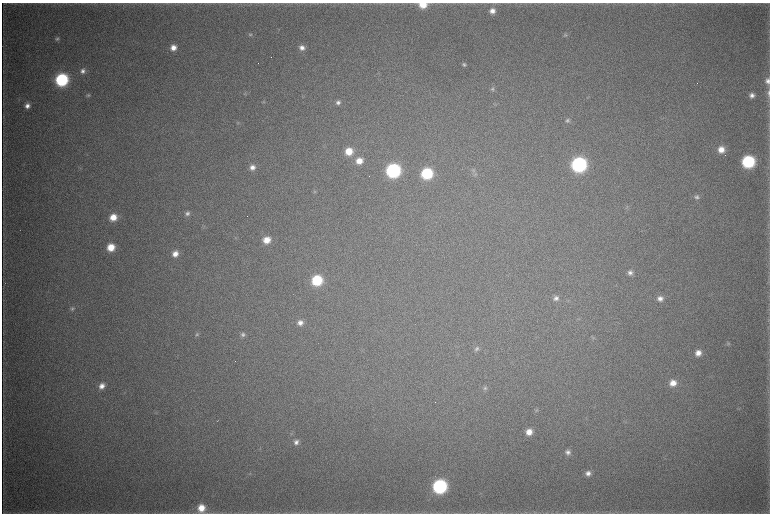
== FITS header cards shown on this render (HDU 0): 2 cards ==
NAXIS1  =                 1536 / length of data axis 1
NAXIS2  =                 1023 / length of data axis 2

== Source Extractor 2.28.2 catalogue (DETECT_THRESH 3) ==
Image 1536 x 1023 px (HDU 0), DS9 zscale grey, zoomed out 1/2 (1 PNG px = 2 x 2 image px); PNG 772 x 516 px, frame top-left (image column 1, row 1022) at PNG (2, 3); no overlay
Background 4590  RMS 39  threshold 116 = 3 sigma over >= 5 px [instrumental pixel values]
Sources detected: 70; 4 cannot appear on this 1/2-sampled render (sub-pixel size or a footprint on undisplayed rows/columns) and are not listed; the other 66 listed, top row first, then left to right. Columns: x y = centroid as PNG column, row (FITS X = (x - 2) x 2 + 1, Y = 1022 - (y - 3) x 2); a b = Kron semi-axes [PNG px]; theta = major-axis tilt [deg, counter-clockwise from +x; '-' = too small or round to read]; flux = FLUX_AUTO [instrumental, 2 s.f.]
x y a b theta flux
423 5 8 6 3 1.4e+05
492 11 7 6 - 5.4e+04
250 34 6 5 - 1.8e+04
565 35 6 5 - 1.3e+04
57 39 6 5 - 1.9e+04
173 48 7 7 - 7.1e+04
302 48 7 6 - 5.2e+04
464 64 5 5 - 1.6e+04
83 71 6 5 - 3.4e+04
62 80 8 8 - 1.0e+06
768 81 8 6 -86 4.0e+04
493 89 6 6 - 2.0e+04
245 93 5 3 - 9.9e+03
769 93 12 4 88 3.1e+04
88 95 6 4 -3 1.2e+04
752 95 6 6 - 3.9e+04
263 102 5 3 - 8.3e+03
338 102 6 6 - 3.3e+04
27 106 6 5 - 4.4e+04
567 120 6 5 - 1.8e+04
238 123 5 3 - 9.8e+03
721 149 8 7 - 9.2e+04
349 151 8 8 - 1.6e+05
724 155 4 2 - 5.7e+03
359 161 8 8 - 1.0e+05
748 162 8 8 - 9.0e+05
579 164 9 8 - 1.8e+06
252 167 7 7 - 5.3e+04
393 170 8 8 - 1.4e+06
474 171 6 4 -90 1.9e+04
427 173 8 7 - 6.1e+05
475 174 7 5 77 2.1e+04
315 192 5 4 - 1.1e+04
697 197 7 6 - 2.7e+04
627 207 4 3 - 7.6e+03
187 213 7 6 - 3.2e+04
113 217 7 7 - 1.2e+05
203 227 7 3 51 1.1e+04
235 237 3 2 - 5.3e+03
267 240 8 7 - 1.1e+05
111 247 7 7 - 1.6e+05
175 254 7 7 - 7.5e+04
630 272 7 7 - 3.4e+04
317 280 8 7 - 4.5e+05
556 298 7 7 - 3.5e+04
660 298 7 7 - 4.6e+04
72 309 6 6 - 2.1e+04
300 323 7 7 - 4.9e+04
196 334 6 5 - 1.6e+04
243 335 6 6 - 2.4e+04
728 343 6 5 - 1.4e+04
477 349 7 6 - 2.2e+04
698 353 7 7 - 7.0e+04
673 383 8 7 - 8.8e+04
102 386 7 6 - 6.1e+04
485 388 6 5 - 1.7e+04
537 410 6 5 - 1.5e+04
217 421 3 1 - 2.8e+03
529 432 7 7 - 8.5e+04
296 442 7 6 - 3.8e+04
568 452 7 6 - 3.4e+04
588 473 7 6 - 4.2e+04
250 474 4 3 - 7.7e+03
440 486 9 8 - 1.4e+06
201 508 9 8 - 1.3e+05
501 513 6 2 5 9.2e+03
At the frame edge (FLAGS 8, measured only in part): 4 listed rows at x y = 423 5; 768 81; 769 93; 201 508
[4 sub-pixel or undisplayed-footprint detections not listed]